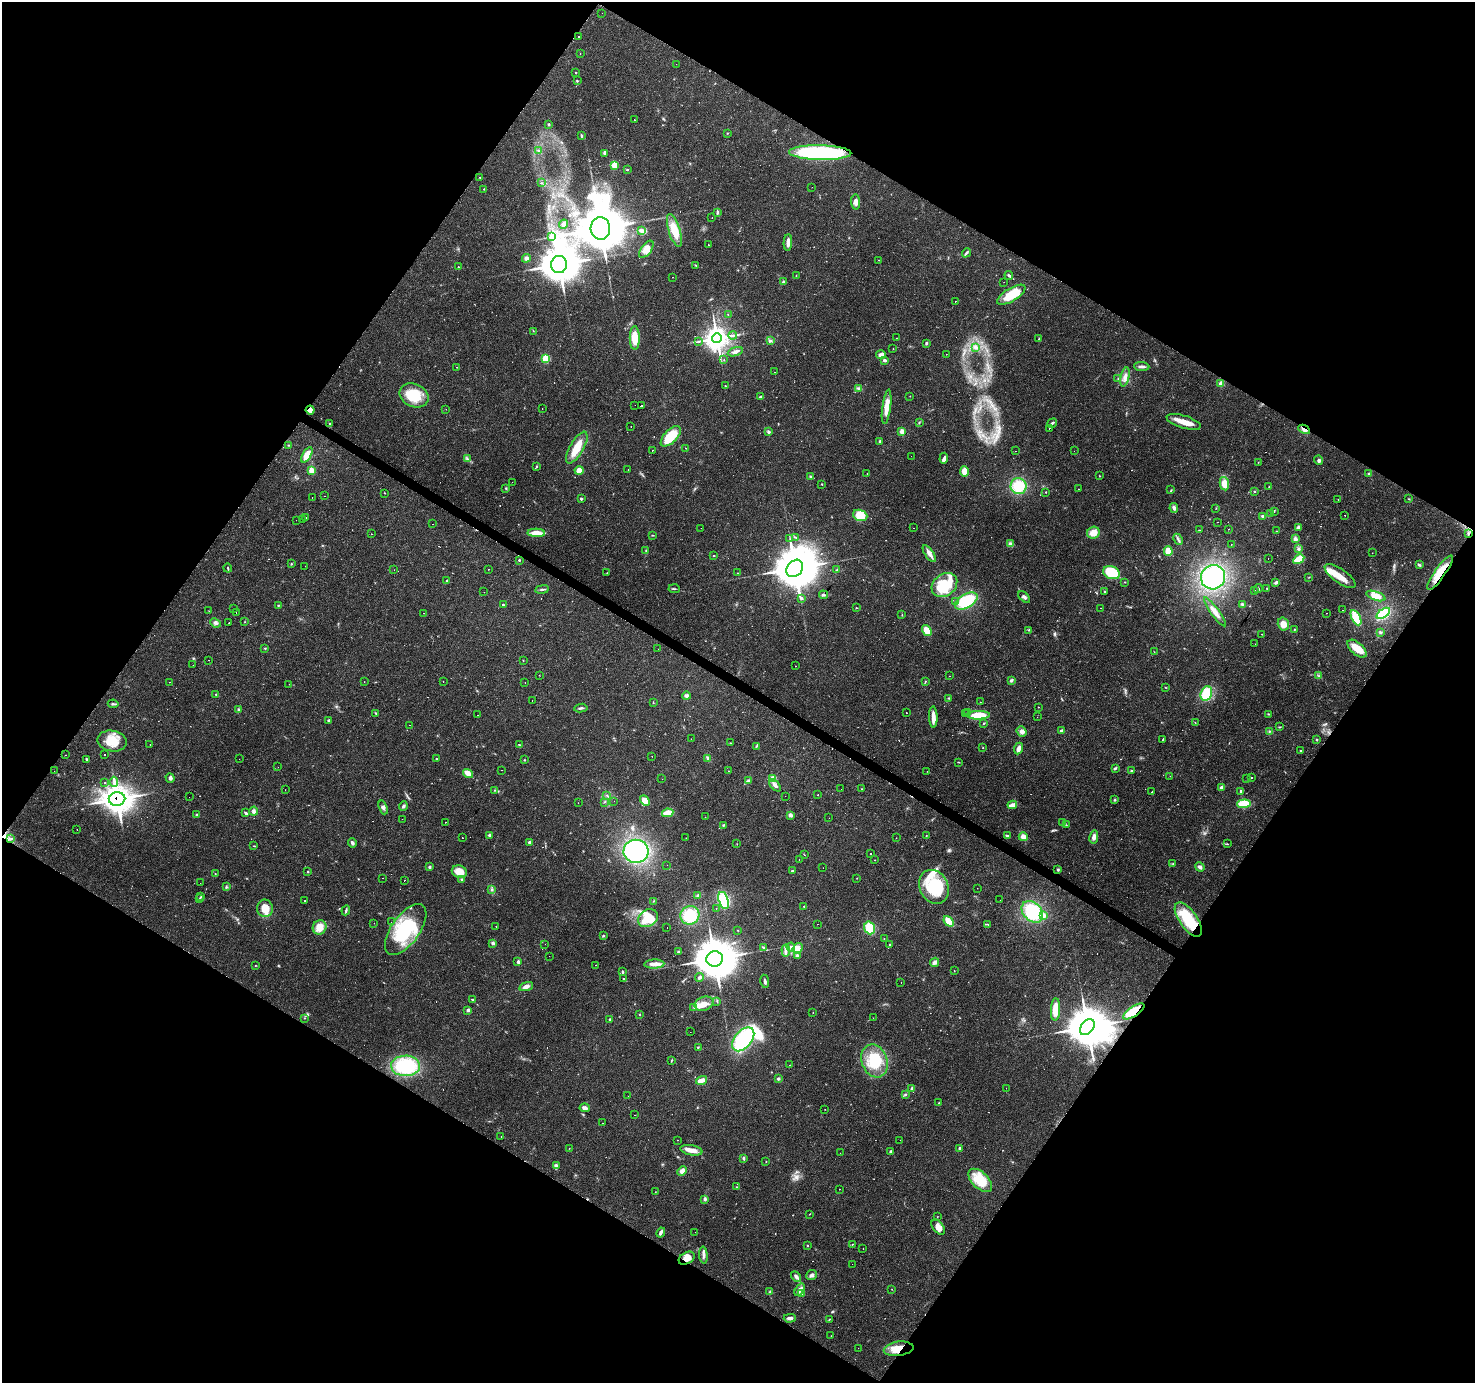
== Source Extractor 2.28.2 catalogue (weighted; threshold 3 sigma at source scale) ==
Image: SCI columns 1-5890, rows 184-5705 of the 5892 x 5956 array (HDU 1 of 3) = the unmasked area's bounding box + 8 px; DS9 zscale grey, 4 x 4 block average (1 PNG px = mean of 4 x 4 image px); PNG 1477 x 1385 px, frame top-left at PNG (2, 2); each listed source drawn as its Kron ellipse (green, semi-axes under 4 px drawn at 4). Shown black and unused: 49% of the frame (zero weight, under 2 of 3 exposures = <1% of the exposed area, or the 3 px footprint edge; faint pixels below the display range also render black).
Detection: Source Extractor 2.28.2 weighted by HDU 2 'WHT'. Background 0.0702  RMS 0.0048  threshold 0.0218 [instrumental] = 3 sigma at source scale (4.5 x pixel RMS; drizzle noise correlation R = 1.50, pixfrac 1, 0.0396/0.0396 arcsec/px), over >= 5 px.
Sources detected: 715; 8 too faint to see at this stretch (4 x 4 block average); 3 inside a brighter object's white glare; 58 cosmic-ray / hot-pixel residue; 1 long thin detection or spike segment (spike, bleed or trail) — neither listed nor drawn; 1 coinciding with a brighter row at this scale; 24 inside a brighter listed object's ellipse — not listed separately; of the other 620, all 500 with FLUX_AUTO >= 0.84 (the completeness limit of this list) listed and drawn (120 fainter detections not listed), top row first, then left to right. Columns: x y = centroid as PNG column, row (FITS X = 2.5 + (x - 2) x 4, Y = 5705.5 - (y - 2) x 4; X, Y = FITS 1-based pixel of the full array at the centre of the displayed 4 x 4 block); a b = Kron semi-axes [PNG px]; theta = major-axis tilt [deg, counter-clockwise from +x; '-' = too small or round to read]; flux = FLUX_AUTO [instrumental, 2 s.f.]
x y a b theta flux
602 13 2 2 - 1.1
578 37 2 2 - 6.4
580 54 2 2 - 1.4
676 64 2 2 - 1.2
576 72 3 2 - 1.8
577 81 3 2 - 2.5
634 120 2 2 - 3
549 124 3 2 - 3.5
728 133 2 2 - 1.1
581 136 4 2 - 3.8
538 150 2 2 - 1.1
605 153 2 2 - 11
820 153 31 7 -1 420
614 165 3 2 - 41
627 169 3 2 - 1.9
479 177 2 2 - 1.1
541 183 3 2 - 2
812 187 2 2 - 0.94
484 189 2 2 - 1.1
855 202 7 4 -87 13
717 213 4 3 - 4.6
712 218 2 2 - 2
564 224 5 3 - 7.3
600 228 11 9 -84 12000
674 230 17 6 -72 67
641 231 4 3 - 5.5
551 237 3 2 - 3.1
788 243 8 3 87 18
708 245 2 2 - 1.5
646 249 10 5 53 25
966 253 5 3 - 5.7
526 258 4 4 - 10
879 260 2 2 - 5.5
559 265 8 8 - 5300
696 265 2 2 - 1.6
458 267 2 2 - 1.9
796 275 2 2 - 0.97
1009 275 4 2 - 4.7
672 277 2 2 - 1.1
783 282 2 2 - 7.8
1004 282 2 2 - 2.3
1011 295 16 6 32 79
955 301 2 2 - 9.5
728 315 2 2 - 0.99
533 331 2 2 - 0.87
733 335 4 2 - 4.6
635 338 12 5 -89 55
717 338 5 4 - 2200
896 338 2 2 - 1.2
1039 339 3 2 - 2.9
698 341 2 2 - 1.6
771 341 4 3 - 5
926 343 3 3 - 4.4
976 347 3 2 - 4.2
893 349 2 2 - 1
735 352 8 3 17 12
946 354 2 2 - 14
881 355 5 3 - 15
546 359 3 3 - 76
724 359 2 2 - 3.2
885 360 3 3 - 7.8
1142 366 8 3 -6 9.4
457 367 2 2 - 0.99
775 372 2 2 - 1.9
1125 377 10 3 78 14
1118 379 2 2 - 1.1
1221 384 2 2 - 50
726 386 3 2 - 1.8
859 388 4 3 - 6.3
414 395 15 11 -24 98
761 396 3 2 - 3.1
910 396 2 2 - 0.93
635 405 2 2 - 1
641 406 2 2 - 2.7
887 407 17 4 82 36
542 408 2 2 - 4.4
446 409 2 2 - 1
310 410 4 4 - 17
919 422 3 2 - 2.2
1184 422 18 6 -17 33
1052 423 5 2 - 6.5
329 424 3 2 - 1.3
631 426 2 2 - 1.3
1049 428 2 2 - 2.1
1304 429 6 2 -28 11
902 431 3 3 - 21
768 432 3 2 - 7.3
671 436 13 6 45 79
880 441 3 2 - 2.4
288 445 2 2 - 1.1
577 448 18 7 60 59
685 448 2 2 - 3.2
652 450 2 2 - 2.9
1016 451 2 2 - 1.3
1074 451 2 2 - 1.7
307 455 8 4 60 31
911 456 2 2 - 1.2
944 458 5 3 - 9.9
467 459 3 2 - 2.7
1319 460 4 3 - 6.1
1258 462 2 2 - 1.3
537 466 2 2 - 2.5
628 469 2 2 - 2.2
312 470 3 2 - 33
579 470 4 4 - 24
964 471 5 4 - 29
867 474 2 2 - 1.7
1368 474 2 2 - 2.2
810 476 2 2 - 2.3
1099 476 2 2 - 1.3
512 482 2 2 - 1.2
822 484 2 2 - 2
1224 484 7 4 -79 32
1018 486 8 8 - 83
1269 487 2 2 - 1.3
506 488 3 2 - 3
1078 489 2 2 - 1.4
1171 490 2 2 - 1.7
1254 491 2 2 - 2.8
1046 492 2 2 - 2.8
385 493 2 2 - 1.3
324 496 2 2 - 1.7
312 497 2 2 - 2
581 499 2 2 - 7.3
1338 499 2 2 - 1.6
1408 499 2 2 - 1.6
1174 508 5 4 - 8.4
1216 508 2 2 - 0.89
1274 511 2 2 - 0.96
1271 514 2 2 - 1.2
860 515 7 5 -20 57
1345 515 2 2 - 3.9
1262 516 4 3 - 4.9
306 517 2 2 - 2.6
303 519 2 2 - 37
296 520 2 2 - 1
1217 522 2 2 - 1.8
433 524 2 2 - 1.1
1298 527 4 3 - 8.7
701 528 2 2 - 2.3
914 528 2 2 - 1.7
1228 529 2 2 - 1.1
1199 530 3 2 - 1.7
1276 531 2 2 - 1.1
536 533 8 4 -2 40
1093 533 6 6 - 33
1468 533 3 2 - 4.3
371 534 2 2 - 1.7
653 535 4 2 - 1.7
796 537 3 2 - 1.9
790 539 2 2 - 0.99
1178 539 6 2 -65 5.8
1295 539 3 3 - 9.8
1010 543 4 3 - 5.2
1231 545 2 2 - 5.4
1299 549 4 2 - 3.9
646 551 3 2 - 2.3
1168 551 5 3 - 46
1372 553 2 2 - 0.88
929 554 10 3 -55 20
714 556 3 2 - 1.5
1268 559 2 2 - 2.4
1299 559 6 3 30 70
519 560 2 2 - 3.9
291 564 2 2 - 1.9
1419 565 3 2 - 4.8
305 566 2 2 - 2.7
228 568 4 2 - 2.8
795 568 9 7 49 12000
488 569 2 2 - 2.5
394 570 2 2 - 1.1
837 570 2 2 - 1.8
607 573 2 2 - 1.2
737 573 2 2 - 0.95
1112 573 9 6 -23 110
1440 573 21 5 55 72
1340 576 18 7 -35 51
1213 577 12 12 - 290
1309 577 3 2 - 1.5
447 580 3 2 - 2.8
1125 582 2 2 - 1.9
1276 582 3 3 - 6.9
944 585 14 10 38 100
542 589 7 2 9 4.8
674 589 6 2 -4 2.9
1258 589 4 2 - 2.4
1267 589 3 2 - 1.8
1254 590 2 2 - 2.1
484 592 2 2 - 3
1104 592 2 2 - 1.9
824 595 4 3 - 4
1376 596 10 4 -19 31
1024 597 7 3 -43 7.4
802 598 3 2 - 4
966 601 12 6 31 130
956 602 2 2 - 2.1
278 605 3 2 - 1.8
503 605 3 2 - 3.1
1242 605 4 3 - 5.7
233 608 2 2 - 1.5
856 608 3 2 - 1.7
1101 608 2 2 - 0.85
1342 610 2 2 - 0.88
209 611 2 2 - 0.84
1215 612 17 3 -54 25
236 613 2 2 - 1.5
424 613 2 2 - 4.4
1326 613 2 2 - 3.3
1383 613 8 4 35 140
902 615 2 2 - 0.98
1356 618 8 3 -62 93
244 622 2 2 - 0.9
215 623 6 3 -23 8.3
229 623 2 2 - 5
1283 624 6 5 - 26
1294 629 2 2 - 1.5
1028 630 2 2 - 2.4
927 631 6 4 -54 51
1380 632 3 2 - 3.4
1262 634 2 2 - 1.2
1255 644 2 2 - 13
265 648 2 2 - 2.1
658 649 2 2 - 1.5
1357 649 11 6 -42 51
1154 652 2 2 - 0.94
208 660 2 2 - 5.3
523 660 2 2 - 1
193 665 2 2 - 1.6
795 666 2 2 - 1.4
539 675 2 2 - 1.2
950 676 2 2 - 1.1
1319 676 2 2 - 1.6
1011 680 4 3 - 4.9
443 681 2 2 - 1.5
925 681 3 2 - 2.1
170 682 2 2 - 1.1
364 682 2 2 - 0.97
525 682 2 2 - 1.3
289 684 2 2 - 1.4
1165 687 2 2 - 1.1
216 694 3 2 - 2.2
1206 694 7 5 68 100
686 696 4 3 - 7.9
949 698 3 2 - 2.1
532 700 2 2 - 3.2
653 702 2 2 - 1.2
980 702 2 2 - 1.3
113 704 5 3 - 5.2
1038 707 2 2 - 1.9
581 708 7 2 7 6
239 710 4 3 - 3.9
376 713 3 2 - 2.5
906 713 2 2 - 67
966 713 2 2 - 1.5
968 713 2 2 - 5.5
1268 714 2 2 - 2.1
478 715 2 2 - 0.96
978 715 12 4 2 61
933 717 11 3 -88 28
1037 717 2 2 - 0.99
329 720 2 2 - 4.5
1195 722 2 2 - 1.2
984 723 3 2 - 2.4
410 725 2 2 - 4.4
1280 727 3 2 - 2.1
1022 731 5 4 - 12
1061 731 2 2 - 31
1269 731 2 2 - 1.4
691 739 2 2 - 2.8
1163 740 3 2 - 1.5
1317 740 2 2 - 2.6
112 741 15 10 -11 60
730 743 2 2 - 1.5
150 745 2 2 - 8.7
519 745 3 2 - 2.3
756 746 3 2 - 2.5
983 748 2 2 - 1.1
1019 748 6 3 67 20
1300 751 2 2 - 3.4
65 755 2 2 - 0.91
105 755 2 2 - 5
652 756 2 2 - 1.8
708 758 4 3 - 6.2
87 759 4 2 - 4.1
239 759 2 2 - 1.1
437 759 2 2 - 2.2
524 760 2 2 - 2.1
959 762 2 2 - 1.4
278 767 2 2 - 0.96
1115 768 4 2 - 3.8
502 770 2 2 - 6.4
54 771 2 2 - 1
728 771 2 2 - 1.1
927 771 2 2 - 6.3
1131 771 3 2 - 3.1
468 773 5 3 - 31
1170 776 2 2 - 1.2
170 778 5 3 - 6.8
1247 778 2 2 - 1.5
1252 778 2 2 - 1.2
662 779 2 2 - 2.3
773 779 4 4 - 25
749 780 3 3 - 5.6
114 782 5 2 - 6.7
105 783 2 2 - 1.6
775 785 7 3 -46 12
1221 787 4 3 - 7.8
841 789 2 2 - 2.1
861 789 2 2 - 1.5
285 790 2 2 - 1.3
495 790 2 2 - 1.6
1152 792 2 2 - 5.1
1241 792 3 3 - 5.2
818 795 2 2 - 1.6
607 796 2 2 - 1.6
785 796 2 2 - 1.5
189 797 2 2 - 1.1
117 799 8 7 - 2300
1115 800 4 2 - 2.7
614 801 2 2 - 1.2
645 801 6 4 -46 31
605 802 2 2 - 1.4
578 803 2 2 - 0.98
1244 804 6 4 6 66
1012 805 5 3 - 24
403 806 4 3 - 5.9
383 807 7 3 -69 8.2
254 811 4 4 - 7.4
246 813 3 2 - 4.6
668 813 6 4 11 38
197 815 3 2 - 5.3
790 815 4 3 - 9.7
705 817 2 2 - 3.1
829 818 2 2 - 1.7
402 819 2 2 - 0.87
445 822 2 2 - 5.5
1063 822 2 2 - 1.5
723 825 3 2 - 3.3
1066 825 3 2 - 2.3
77 829 2 2 - 1.4
489 835 2 2 - 7.4
926 835 2 2 - 1.2
1007 836 4 2 - 6.4
1023 837 5 3 - 24
1094 837 7 3 82 15
463 838 2 2 - 2.4
686 838 2 2 - 3.4
896 838 2 2 - 0.94
11 839 2 2 - 1.3
529 842 3 2 - 4.7
352 843 5 2 - 9.2
737 844 2 2 - 0.96
1227 844 3 2 - 2.1
254 846 3 2 - 2.1
636 851 12 11 - 330
870 854 2 2 - 3.2
804 855 2 2 - 0.91
799 860 2 2 - 4.8
875 860 2 2 - 1.2
1173 864 2 2 - 1.8
667 865 2 2 - 0.84
429 867 3 3 - 3.9
1200 867 5 3 - 8.6
823 868 2 2 - 1.1
1058 870 3 2 - 3.9
792 871 3 2 - 3.6
308 872 3 2 - 3.2
459 872 8 6 -21 43
215 874 2 2 - 1.3
383 878 2 2 - 1.3
857 878 2 2 - 0.85
462 879 3 2 - 3.4
404 880 2 2 - 1.1
200 883 2 2 - 2.3
226 887 3 2 - 3.2
934 887 18 14 -64 150
977 888 2 2 - 1.1
492 889 3 3 - 4.3
698 895 4 3 - 4.2
201 896 3 2 - 2.2
200 898 3 2 - 1.8
723 900 9 5 -73 100
1000 900 2 2 - 9.1
304 901 2 2 - 3.3
654 901 3 2 - 2.5
804 906 2 2 - 1.1
265 908 9 8 - 47
716 908 2 2 - 1.3
346 910 5 2 - 4.3
1032 912 12 9 -47 180
690 915 9 9 - 100
1043 916 3 3 - 16
648 918 10 8 31 76
1188 920 20 9 -55 130
949 921 6 4 -51 39
391 922 2 2 - 1.7
374 923 2 2 - 1.7
818 924 2 2 - 1.2
988 924 2 2 - 1.3
320 927 7 6 - 38
496 927 2 2 - 1.5
667 928 2 2 - 2.6
870 928 6 5 - 76
406 930 29 14 55 220
738 930 2 2 - 1.1
603 936 3 2 - 3.1
884 939 2 2 - 0.93
493 943 4 3 - 7.1
545 944 2 2 - 1
889 945 2 2 - 2.1
763 947 2 2 - 1.5
791 947 4 3 - 5.8
798 948 5 4 - 22
786 951 6 2 -85 8.7
678 952 3 2 - 2.8
549 956 2 2 - 0.99
797 956 3 3 - 6.1
715 959 8 7 - 10000
518 962 4 2 - 5.6
935 962 5 4 - 9.4
654 964 10 4 3 20
596 965 2 2 - 10
255 966 2 2 - 1.1
954 971 2 2 - 1.3
622 972 3 2 - 4.5
699 977 4 3 - 6
623 978 3 2 - 1.8
765 981 7 2 -81 6.9
901 982 2 2 - 1.8
526 987 7 3 17 15
472 999 4 2 - 2.7
717 1001 3 2 - 2
704 1004 10 6 19 30
694 1007 2 2 - 2.4
1055 1009 11 4 87 52
468 1010 2 2 - 9.7
1134 1011 12 5 34 92
813 1012 2 2 - 0.94
639 1015 3 2 - 1.5
304 1018 2 2 - 1.4
873 1018 2 2 - 1.5
610 1019 2 2 - 2.5
1087 1027 9 6 52 16000
690 1032 2 2 - 1.1
743 1039 14 8 50 280
698 1047 3 2 - 1.7
671 1061 2 2 - 1.3
874 1061 17 12 -69 93
790 1065 2 2 - 2.9
405 1066 14 10 1 200
778 1079 3 3 - 4.8
701 1080 6 3 17 30
912 1088 3 3 - 5.1
1006 1088 2 2 - 1.3
905 1094 4 2 - 3.8
628 1096 2 2 - 1.6
939 1103 2 2 - 1.2
585 1108 5 4 - 8.6
825 1109 2 2 - 0.94
634 1115 2 2 - 3.1
603 1123 2 2 - 1.1
501 1136 2 2 - 1.1
678 1140 2 2 - 2.6
900 1140 2 2 - 3.4
569 1148 2 2 - 0.91
959 1148 3 2 - 3.3
691 1150 11 5 -10 26
891 1152 2 2 - 9.2
840 1153 2 2 - 5.2
744 1158 4 3 - 4.1
766 1162 2 2 - 1.1
556 1165 4 4 - 6.7
682 1171 5 4 - 17
980 1180 14 8 -44 92
737 1187 2 2 - 1.4
839 1189 2 2 - 0.84
655 1192 2 2 - 0.93
705 1199 4 3 - 6
810 1214 2 2 - 1.2
937 1217 2 2 - 0.97
938 1227 8 5 -51 24
661 1232 5 2 - 11
695 1232 2 2 - 2
852 1244 2 2 - 1.3
807 1246 2 2 - 1.7
863 1249 2 2 - 3
703 1255 8 3 -84 9.6
687 1258 8 5 29 23
852 1264 2 2 - 2.1
811 1275 5 5 - 8.3
796 1277 6 4 -47 10
892 1289 2 2 - 0.85
800 1290 7 3 55 19
770 1292 3 2 - 2.4
802 1294 3 2 - 2.4
790 1318 6 3 1 12
829 1319 2 2 - 1.4
831 1336 2 2 - 4.7
858 1348 2 2 - 1.6
899 1349 15 7 7 54
Overlapping masked pixels (flux is a lower limit): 11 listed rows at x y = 820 153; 310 410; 1304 429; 1468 533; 1440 573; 117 799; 1188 920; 1134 1011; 1087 1027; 687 1258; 899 1349
Diffuse or blended objects may show on this block-average render without a row.